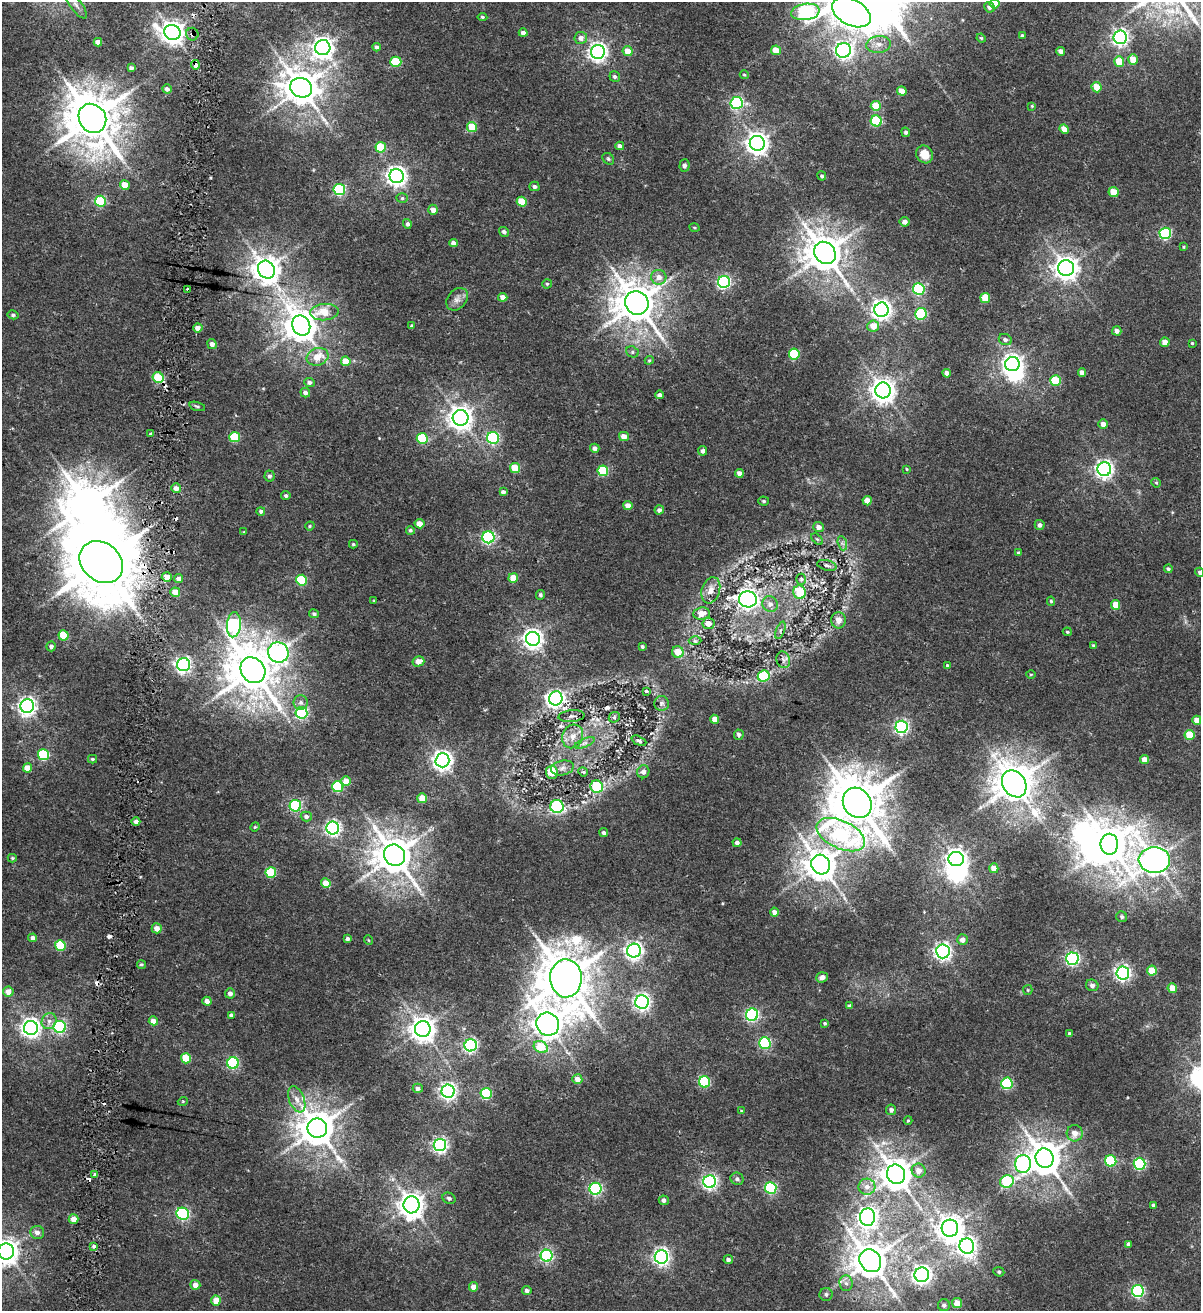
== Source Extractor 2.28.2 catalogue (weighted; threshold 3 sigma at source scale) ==
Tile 11 of 4 x 4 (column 3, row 3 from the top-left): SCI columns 2690-3888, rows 1324-2632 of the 5438 x 5254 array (HDU 1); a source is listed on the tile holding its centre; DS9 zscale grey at full resolution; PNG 1203 x 1313 px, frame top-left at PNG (2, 2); each listed source drawn as its Kron ellipse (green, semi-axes under 4 px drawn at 4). Shown black and unused: <1% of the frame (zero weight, under 2 of 4 exposures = <1% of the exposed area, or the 3 px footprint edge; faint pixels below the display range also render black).
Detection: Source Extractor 2.28.2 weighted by HDU 2 'WHT'; one run over the whole footprint, this tile lists its part. Background 0.00679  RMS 0.0025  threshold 0.0113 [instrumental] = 3 sigma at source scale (4.5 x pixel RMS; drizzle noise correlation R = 1.50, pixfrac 1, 0.0396/0.0396 arcsec/px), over >= 5 px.
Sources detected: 340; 8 inside a brighter object's white glare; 8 cosmic-ray / hot-pixel residue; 1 long thin detection or spike segment (spike, bleed or trail) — neither listed nor drawn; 1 inside a brighter listed object's ellipse — not listed separately; the other 322 listed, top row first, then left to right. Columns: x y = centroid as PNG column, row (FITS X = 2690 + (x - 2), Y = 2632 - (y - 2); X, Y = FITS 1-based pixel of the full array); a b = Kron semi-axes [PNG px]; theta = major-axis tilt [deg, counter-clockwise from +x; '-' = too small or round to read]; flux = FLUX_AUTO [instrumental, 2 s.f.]
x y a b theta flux
994 4 5 5 - 3.4
76 5 16 5 -55 1.3
989 7 5 5 - 0.72
805 12 14 8 8 56
851 12 21 13 -28 210
482 17 5 4 - 0.32
172 32 8 7 - 190
523 33 4 4 - 1
192 34 6 6 - 0.7
1022 36 3 3 - 0.42
1120 37 7 6 - 71
581 38 6 6 - 1.2
981 38 5 4 - 0.23
98 42 4 4 - 1.3
879 44 12 8 8 1.7
377 47 4 3 - 0.62
323 48 7 7 - 140
776 50 5 4 - 3.2
844 50 8 7 - 75
628 51 5 5 - 2.5
1061 51 4 4 - 1.1
598 52 7 7 - 96
1133 59 5 4 - 3.2
1119 61 5 5 - 3.9
396 62 5 5 - 8.8
195 65 5 3 - 2.2
131 68 4 4 - 0.61
744 75 4 4 - 0.22
615 77 5 5 - 0.56
1097 87 5 5 - 4.8
301 88 11 9 -24 480
167 89 5 4 - 0.7
902 91 5 4 - 2.5
737 103 6 6 - 30
876 106 5 5 - 5.5
1032 106 4 4 - 0.23
92 118 15 13 -55 1000
876 121 5 5 - 14
472 127 5 5 - 5.9
1064 129 5 4 - 2
906 132 5 4 - 0.49
757 143 7 7 - 160
620 146 4 4 - 0.99
381 147 5 5 - 6.4
925 154 9 8 - 3.5
608 159 6 5 - 0.34
684 166 6 5 - 0.5
397 176 7 7 - 120
822 176 4 4 - 0.39
125 185 5 4 - 3.5
534 186 5 4 - 0.58
339 189 6 5 - 23
1113 192 5 5 - 4.5
402 198 5 5 - 0.36
100 201 5 5 - 14
522 202 5 4 - 5.2
433 210 5 5 - 1.3
905 222 5 4 - 1
407 224 5 4 - 0.55
694 227 5 2 - 0.19
504 232 5 4 - 0.61
1165 233 6 5 - 20
453 243 4 4 - 1.1
1184 247 4 3 - 0.22
825 253 12 10 -49 540
1066 268 8 8 - 190
266 270 9 8 - 270
659 277 7 7 - 1.7
724 282 6 6 - 38
547 284 4 4 - 0.34
188 289 4 3 - 0.6
919 289 6 5 - 21
503 297 5 4 - 1.2
985 298 5 5 - 5.2
457 299 12 9 48 1.3
637 303 12 11 - 620
881 310 7 7 - 110
324 312 14 8 6 4.2
921 314 6 6 - 19
13 315 5 4 - 0.42
301 325 10 9 - 390
412 326 4 4 - 0.46
873 326 6 5 - 3.1
198 328 4 4 - 1.5
1117 331 5 4 - 0.92
1005 340 7 5 -24 0.61
1165 342 5 4 - 2.1
1192 343 3 3 - 0.24
212 344 5 4 - 1.1
632 352 6 5 - 0.42
794 354 5 5 - 13
318 357 11 8 19 3.7
649 360 4 4 - 0.22
346 361 5 5 - 4
1012 364 7 7 - 110
1082 372 4 4 - 1.1
947 373 4 4 - 1.4
158 378 6 5 - 7.9
1055 380 5 5 - 8.9
309 382 5 4 - 0.76
883 390 8 7 - 200
305 393 5 4 - 0.78
659 395 4 4 - 0.82
197 406 8 4 -15 0.33
461 418 8 8 - 190
1103 424 4 4 - 1.2
151 434 3 3 - 1.3
624 436 5 4 - 2
235 437 5 5 - 9.2
422 438 5 5 - 8.9
493 438 6 6 - 25
595 448 5 4 - 0.77
703 451 4 4 - 0.65
515 468 5 5 - 5.7
907 469 3 3 - 0.17
1104 469 7 7 - 90
603 471 5 5 - 10
739 473 4 4 - 1.2
269 476 5 5 - 0.56
1156 483 5 4 - 0.25
176 488 5 5 - 1.1
503 492 4 4 - 0.67
286 496 4 4 - 0.4
764 501 5 4 - 0.35
867 501 5 4 - 2.4
628 506 4 4 - 2.1
659 510 5 4 - 0.76
261 511 4 4 - 0.46
419 524 5 4 - 1.9
1040 525 5 5 - 0.75
310 526 5 4 - 0.26
818 527 5 5 - 1.4
410 530 4 4 - 0.4
244 532 3 3 - 0.17
488 537 6 6 - 34
817 539 7 4 -44 0.38
842 543 7 4 -71 0.51
353 544 4 3 - 0.27
1019 553 4 3 - 0.4
101 562 23 19 -41 1900
827 565 10 5 -15 0.67
1168 569 4 4 - 0.39
1200 572 5 4 - 0.47
167 577 5 5 - 2
178 578 4 4 - 0.99
513 578 5 5 - 3.3
801 579 5 4 - 0.4
301 580 5 5 - 12
711 590 13 9 73 1.9
175 592 5 4 - 2.6
800 592 7 6 - 6.5
540 595 5 4 - 0.4
748 599 9 8 - 80
374 601 4 3 - 0.18
1051 601 4 4 - 0.33
770 604 8 7 - 1.2
1116 605 5 4 - 3.4
702 613 8 6 7 1.8
314 614 5 4 - 0.39
838 620 8 7 - 1.8
708 623 6 6 - 1.7
234 625 12 7 85 49
780 630 9 3 69 0.37
1067 632 5 4 - 0.27
63 635 5 5 - 7.3
533 639 7 7 - 120
695 641 6 4 -1 0.35
1093 645 4 3 - 0.32
51 646 5 5 - 0.69
642 647 3 3 - 0.38
278 652 10 10 - 86
678 652 6 5 - 3.3
783 660 8 7 - 0.64
418 661 6 5 - 1.7
184 665 6 6 - 59
948 666 4 3 - 0.5
253 670 14 11 -51 840
1031 674 5 3 - 0.21
764 676 6 5 - 12
646 691 3 3 - 0.32
556 698 7 6 - 61
301 702 7 7 - 0.75
662 703 7 7 - 0.67
27 706 7 6 - 90
301 713 6 6 - 29
571 716 13 6 5 0.82
614 717 6 5 - 0.42
714 719 4 4 - 1.7
1197 720 4 4 - 2.3
901 727 6 6 - 51
739 735 5 4 - 0.66
1189 735 5 5 - 5.9
573 736 12 10 65 2.2
639 741 8 4 -25 0.58
585 743 11 4 22 0.69
43 755 5 5 - 14
92 759 4 3 - 0.32
1144 759 4 4 - 2.1
442 760 7 7 - 110
27 768 4 4 - 3.1
562 768 11 7 12 1.2
552 772 7 6 - 4.6
583 772 5 4 - 0.29
643 772 6 6 - 1
346 781 5 4 - 2.6
1014 784 14 11 -56 410
338 787 5 5 - 14
597 787 6 6 - 13
422 798 5 5 - 4
857 803 16 13 -53 1100
295 806 6 5 - 21
557 806 6 6 - 29
306 816 5 5 - 0.69
136 822 4 4 - 0.92
255 827 5 4 - 0.25
333 828 6 6 - 59
604 833 4 4 - 0.63
841 835 26 14 -25 31
737 843 4 4 - 0.72
1109 844 10 9 - 460
395 855 11 10 - 560
12 858 4 4 - 0.29
956 859 7 7 - 120
1154 860 16 13 -4 320
821 864 10 9 - 380
994 868 5 4 - 2.1
271 872 5 5 - 11
326 883 5 4 - 2.9
774 912 4 4 - 1
1122 917 6 5 - 0.43
157 928 5 5 - 1.8
33 938 4 4 - 0.96
348 939 4 3 - 0.54
368 940 5 3 - 0.17
962 940 5 5 - 1.2
60 945 5 5 - 11
634 951 7 7 - 84
943 951 7 6 - 78
1072 959 6 6 - 46
141 964 4 4 - 0.34
1152 971 5 5 - 5.1
1123 973 6 6 - 62
822 977 6 5 - 0.94
566 978 19 15 -89 970
1092 985 6 5 - 0.79
1172 988 5 4 - 2.9
1028 990 5 4 - 0.23
8 992 5 5 - 2.1
230 993 5 5 - 0.97
207 1001 4 4 - 1.1
642 1002 7 6 - 75
849 1006 4 3 - 0.49
231 1015 3 3 - 1.5
752 1015 6 6 - 38
49 1021 8 7 - 1
153 1021 4 4 - 1.7
825 1023 3 3 - 0.28
548 1024 12 11 - 320
60 1027 6 6 - 31
31 1028 7 7 - 110
423 1029 8 8 - 230
1070 1034 4 3 - 0.51
765 1043 6 5 - 18
471 1045 6 6 - 47
541 1047 7 5 -29 6.1
186 1058 5 5 - 6.3
233 1063 6 6 - 23
577 1079 5 5 - 1.5
704 1082 6 5 - 20
1007 1083 6 5 - 19
418 1088 5 4 - 0.79
448 1091 6 6 - 72
486 1094 5 5 - 18
297 1099 14 7 -68 1.6
183 1101 5 3 - 0.19
891 1110 5 5 - 0.76
741 1111 4 4 - 0.19
908 1120 4 4 - 0.23
317 1128 10 9 - 510
1075 1133 8 8 - 1.7
440 1145 6 6 - 56
1044 1158 10 9 - 410
1111 1161 6 5 - 14
1023 1164 9 8 - 44
1140 1164 6 6 - 22
919 1170 7 6 - 1.6
94 1174 3 3 - 0.41
896 1174 10 9 - 390
737 1179 6 6 - 0.64
1007 1181 7 6 - 18
710 1182 6 6 - 59
867 1187 8 8 - 1.6
771 1188 6 5 - 24
596 1189 6 6 - 35
449 1198 7 5 -29 0.47
664 1200 5 4 - 0.69
412 1205 8 8 - 220
1153 1205 4 3 - 0.35
183 1214 6 6 - 33
868 1217 9 7 84 110
73 1219 5 4 - 1.9
950 1228 8 8 - 250
37 1232 7 6 - 1
1129 1244 4 4 - 0.8
94 1246 3 3 - 0.39
967 1246 8 7 - 93
6 1251 8 8 - 210
547 1256 6 6 - 37
661 1257 7 6 - 79
728 1260 5 4 - 0.6
870 1261 12 10 -55 500
999 1272 5 4 - 0.38
922 1275 7 7 - 98
846 1283 8 6 -84 0.93
195 1285 5 5 - 1.4
474 1287 4 4 - 1.9
527 1291 4 4 - 0.68
1138 1291 6 6 - 33
826 1294 6 6 - 0.56
216 1300 5 4 - 2.7
957 1303 5 5 - 2.8
944 1305 6 6 - 0.66
Overlapping masked pixels (flux is a lower limit): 5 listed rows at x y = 192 34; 195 65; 158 378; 101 562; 556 698
Isophote crosses this tile's border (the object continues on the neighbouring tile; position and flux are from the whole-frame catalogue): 6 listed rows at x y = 994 4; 76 5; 805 12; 851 12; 1200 572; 6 1251